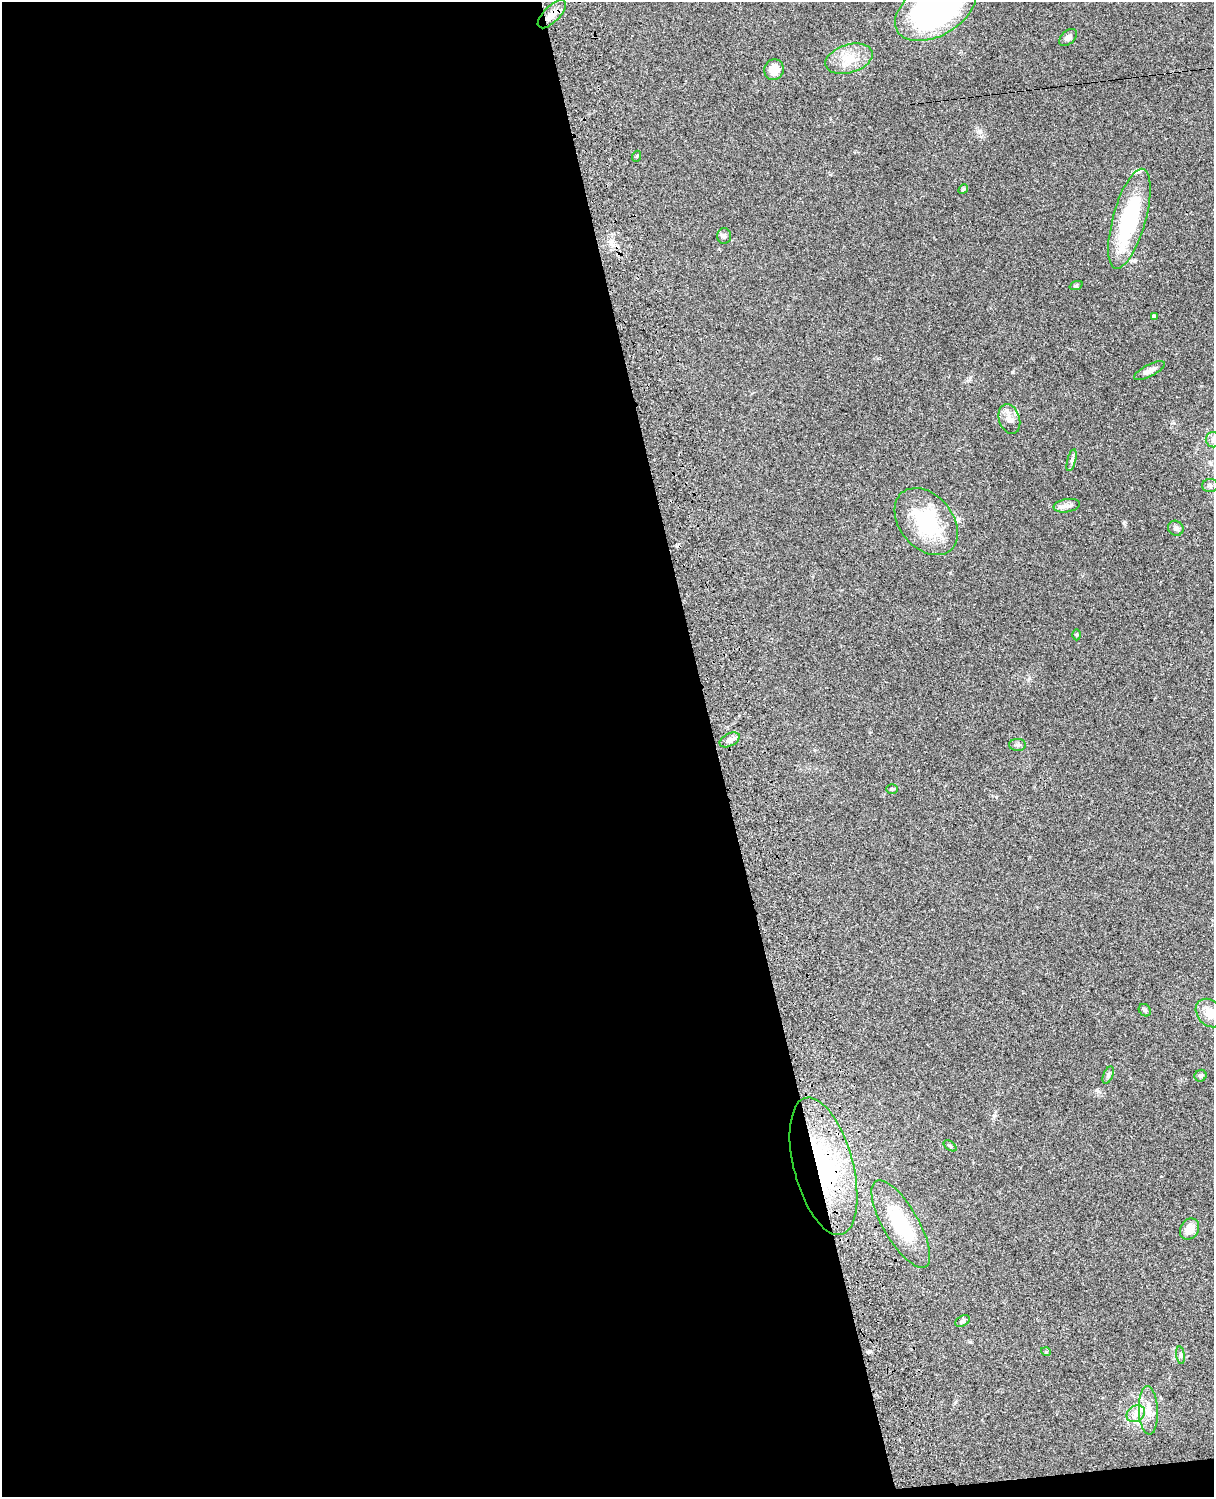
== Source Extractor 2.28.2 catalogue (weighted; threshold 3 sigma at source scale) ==
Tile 9 of 4 x 3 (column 1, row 3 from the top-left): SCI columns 122-1333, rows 278-1772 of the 5088 x 4927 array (HDU 1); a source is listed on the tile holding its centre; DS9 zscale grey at full resolution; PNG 1216 x 1499 px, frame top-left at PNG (2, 2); each listed source drawn as its Kron ellipse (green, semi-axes under 4 px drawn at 4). Shown black and unused: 59% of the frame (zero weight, under 3 of 4 exposures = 6% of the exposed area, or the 3 px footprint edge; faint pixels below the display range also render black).
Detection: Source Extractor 2.28.2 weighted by HDU 2 'WHT'; one run over the whole footprint, this tile lists its part. Background 0.0925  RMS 0.0062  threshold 0.0279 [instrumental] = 3 sigma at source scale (4.5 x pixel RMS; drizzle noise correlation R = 1.50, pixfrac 1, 0.05/0.05 arcsec/px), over >= 5 px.
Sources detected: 40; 4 inside a brighter listed object's ellipse — not listed separately; the other 36 listed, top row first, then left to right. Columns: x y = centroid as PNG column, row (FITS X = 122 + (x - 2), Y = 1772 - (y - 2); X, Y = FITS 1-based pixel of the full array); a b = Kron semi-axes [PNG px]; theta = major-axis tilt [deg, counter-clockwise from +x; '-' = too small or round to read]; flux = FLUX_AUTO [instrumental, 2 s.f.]
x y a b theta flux
935 9 44 26 30 160
552 14 18 8 45 5.7
1068 37 10 6 43 2.8
849 59 24 14 16 13
774 70 10 9 - 8.6
637 156 5 3 - 0.59
963 189 5 4 - 0.86
1129 219 52 16 74 57
724 236 7 7 - 1.6
1076 286 7 4 20 0.89
1154 316 3 3 - 1.2
1149 371 17 6 27 3.8
1009 419 15 10 -71 4.8
1213 440 7 7 - 2.4
1072 460 11 3 75 1.7
1210 485 8 6 1 1.7
1067 506 13 6 9 3
926 522 38 26 -50 43
1176 528 8 7 - 1.8
1077 635 5 3 - 0.66
730 740 11 6 27 3.1
1017 745 8 6 -1 1.5
892 789 6 5 - 0.87
1145 1010 7 5 -46 1.1
1210 1013 16 12 -47 9.5
1108 1075 9 4 66 1.2
1201 1076 6 5 - 1.5
950 1146 7 4 -37 0.84
823 1166 71 29 -75 94
901 1224 50 17 -60 36
1190 1229 11 9 58 7
962 1321 8 5 27 1.1
1046 1352 5 3 - 0.53
1181 1355 9 4 -82 1.3
1148 1410 24 9 -87 7.8
1136 1414 10 7 35 3.7
Overlapping masked pixels (flux is a lower limit): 3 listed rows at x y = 552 14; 823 1166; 901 1224
Isophote crosses this tile's border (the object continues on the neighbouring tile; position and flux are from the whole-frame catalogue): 3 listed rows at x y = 935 9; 1213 440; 1210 1013
Unlisted compact peaks at least as high as the median listed source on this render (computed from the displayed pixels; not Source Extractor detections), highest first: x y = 1012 372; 1124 523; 994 1116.